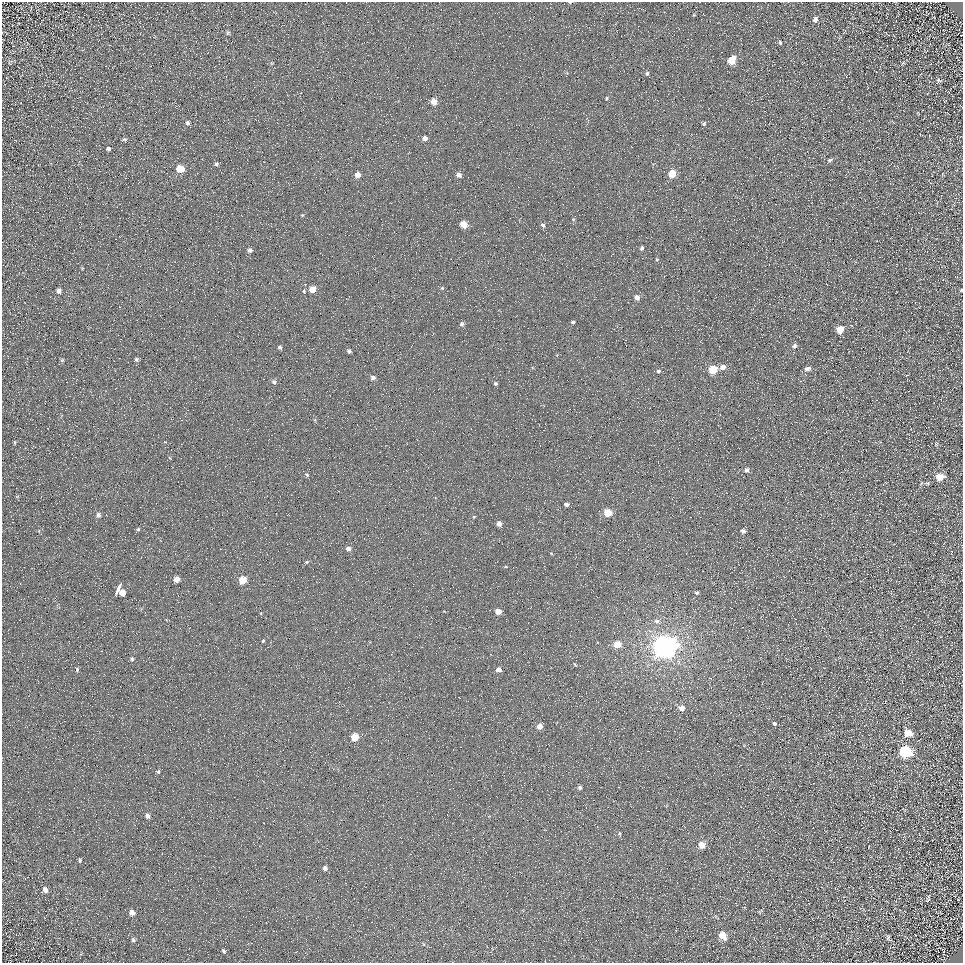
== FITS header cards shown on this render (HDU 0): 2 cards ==
NAXIS1  =                  961
NAXIS2  =                  961

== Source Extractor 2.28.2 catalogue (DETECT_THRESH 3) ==
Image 961 x 961 px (HDU 0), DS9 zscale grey, 1 PNG px = 1 image px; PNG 965 x 965 px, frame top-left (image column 1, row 961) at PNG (2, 2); no overlay
Background 5.04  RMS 8.6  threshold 25.8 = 3 sigma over >= 5 px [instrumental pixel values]
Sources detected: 105; all 105 listed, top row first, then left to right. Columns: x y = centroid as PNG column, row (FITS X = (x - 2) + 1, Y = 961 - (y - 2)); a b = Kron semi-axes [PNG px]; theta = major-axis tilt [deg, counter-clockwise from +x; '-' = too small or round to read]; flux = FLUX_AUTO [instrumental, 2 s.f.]
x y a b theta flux
570 2 4 3 - 590
31 9 6 3 80 560
694 15 4 4 - 550
815 20 6 5 - 1900
228 32 7 4 52 830
780 43 5 4 - 870
732 60 6 5 - 15000
10 63 7 3 -45 660
903 63 7 4 37 880
647 73 6 4 89 1100
938 80 7 5 -19 1100
607 98 5 4 - 680
433 101 6 5 - 4900
187 123 5 5 - 1200
704 124 5 4 - 950
425 138 5 5 - 2700
124 139 7 4 -5 830
108 149 5 5 - 1300
830 160 6 5 - 1300
216 164 5 4 - 960
180 169 5 5 - 12000
672 174 5 5 - 16000
358 175 5 5 - 3900
459 175 6 5 - 3000
648 191 2 2 - 320
302 215 4 3 - 510
573 219 5 4 - 680
463 224 5 5 - 11000
543 225 6 5 - 1800
642 248 4 4 - 1100
250 250 5 4 - 1400
657 259 5 4 - 680
442 288 5 5 - 820
312 289 5 5 - 7000
961 290 5 3 - 730
59 291 6 5 - 2100
637 297 5 4 - 3100
573 322 4 3 - 920
462 324 5 4 - 1400
840 330 5 5 - 12000
795 346 6 5 - 1700
280 347 5 4 - 940
349 351 4 4 - 1300
136 359 5 5 - 1100
62 360 6 5 - 860
723 367 6 5 - 3800
807 368 7 5 8 2400
713 370 5 5 - 22000
658 371 4 4 - 1200
373 377 5 4 - 1600
274 382 5 4 - 1500
495 383 4 4 - 950
14 442 6 3 81 640
936 444 5 4 - 700
746 470 5 5 - 1900
307 475 5 4 - 880
940 477 7 6 - 7900
921 483 6 3 70 580
566 504 5 4 - 1900
608 512 5 5 - 18000
98 515 7 6 - 1900
474 517 4 4 - 560
499 524 5 4 - 2800
138 529 5 4 - 810
743 531 5 4 - 1800
348 548 5 4 - 2100
551 553 5 3 - 450
307 562 5 4 - 830
506 567 4 3 - 560
177 579 5 5 - 5000
242 580 5 5 - 14000
119 587 9 3 65 16000
122 592 5 5 - 6500
697 593 4 4 - 1200
498 611 5 4 - 5200
657 621 7 6 - 1800
263 641 4 3 - 660
617 644 5 5 - 11000
665 647 8 7 - 840000
132 659 5 5 - 1100
575 664 4 3 - 590
77 669 5 4 - 1000
498 670 5 4 - 3500
681 708 6 5 - 3700
774 723 5 4 - 1100
539 726 5 5 - 4500
908 733 7 6 - 8700
354 737 5 5 - 12000
905 751 8 6 -24 73000
158 772 5 4 - 670
580 787 4 4 - 1100
147 816 5 4 - 1900
619 833 5 4 - 770
702 845 6 5 - 7600
955 853 2 2 - 280
80 860 5 4 - 790
325 868 6 5 - 2100
45 890 7 6 - 2400
928 899 10 4 78 890
132 912 6 5 - 2900
722 936 6 5 - 12000
888 937 5 4 - 880
133 940 6 5 - 1000
224 951 5 4 - 840
943 952 4 2 - 390
At the frame edge (FLAGS 8, measured only in part): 2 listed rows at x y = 570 2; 961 290